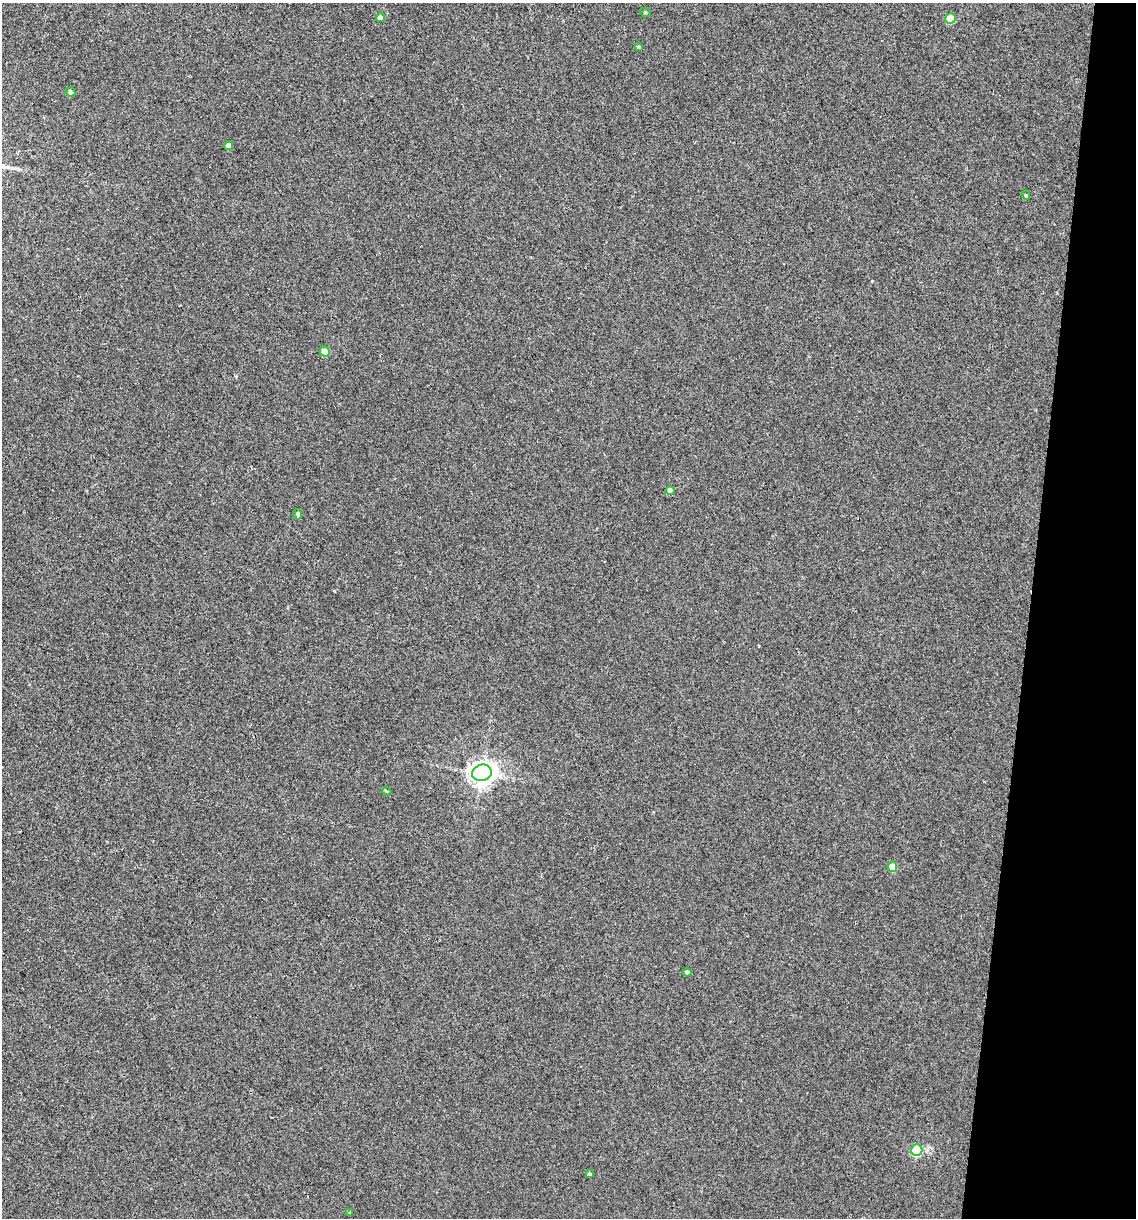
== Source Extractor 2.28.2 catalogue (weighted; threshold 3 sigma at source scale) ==
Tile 8 of 4 x 4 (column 4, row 2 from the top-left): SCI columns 3521-4654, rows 2435-3650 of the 4889 x 4866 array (HDU 1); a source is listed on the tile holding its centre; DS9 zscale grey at full resolution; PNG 1138 x 1220 px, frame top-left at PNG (2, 3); each listed source drawn as its Kron ellipse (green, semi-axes under 4 px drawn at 4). Shown black and unused: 9% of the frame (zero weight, under 2 of 3 exposures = <1% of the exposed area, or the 3 px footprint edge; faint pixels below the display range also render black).
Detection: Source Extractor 2.28.2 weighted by HDU 2 'WHT'; one run over the whole footprint, this tile lists its part. Background 0.00157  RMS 0.005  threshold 0.0226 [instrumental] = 3 sigma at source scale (4.5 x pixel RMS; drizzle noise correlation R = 1.50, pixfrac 1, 0.05/0.05 arcsec/px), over >= 5 px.
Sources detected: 17; all 17 listed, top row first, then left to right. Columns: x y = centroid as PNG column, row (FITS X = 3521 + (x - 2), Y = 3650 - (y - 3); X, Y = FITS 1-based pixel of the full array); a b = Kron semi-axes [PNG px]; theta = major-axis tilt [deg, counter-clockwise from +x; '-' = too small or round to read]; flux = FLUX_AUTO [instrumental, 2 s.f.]
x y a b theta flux
645 12 5 3 - 0.52
380 18 4 4 - 4.2
950 19 5 5 - 15
639 47 4 3 - 1
70 92 5 4 - 2.3
228 145 4 4 - 3.8
1026 195 4 4 - 0.62
325 352 5 5 - 10
670 491 4 4 - 4.3
298 514 5 4 - 1.2
482 773 10 8 14 500
387 791 5 4 - 0.51
892 867 5 5 - 11
687 972 4 4 - 1.4
917 1150 6 5 - 47
590 1174 4 3 - 1.2
349 1213 4 2 - 0.31